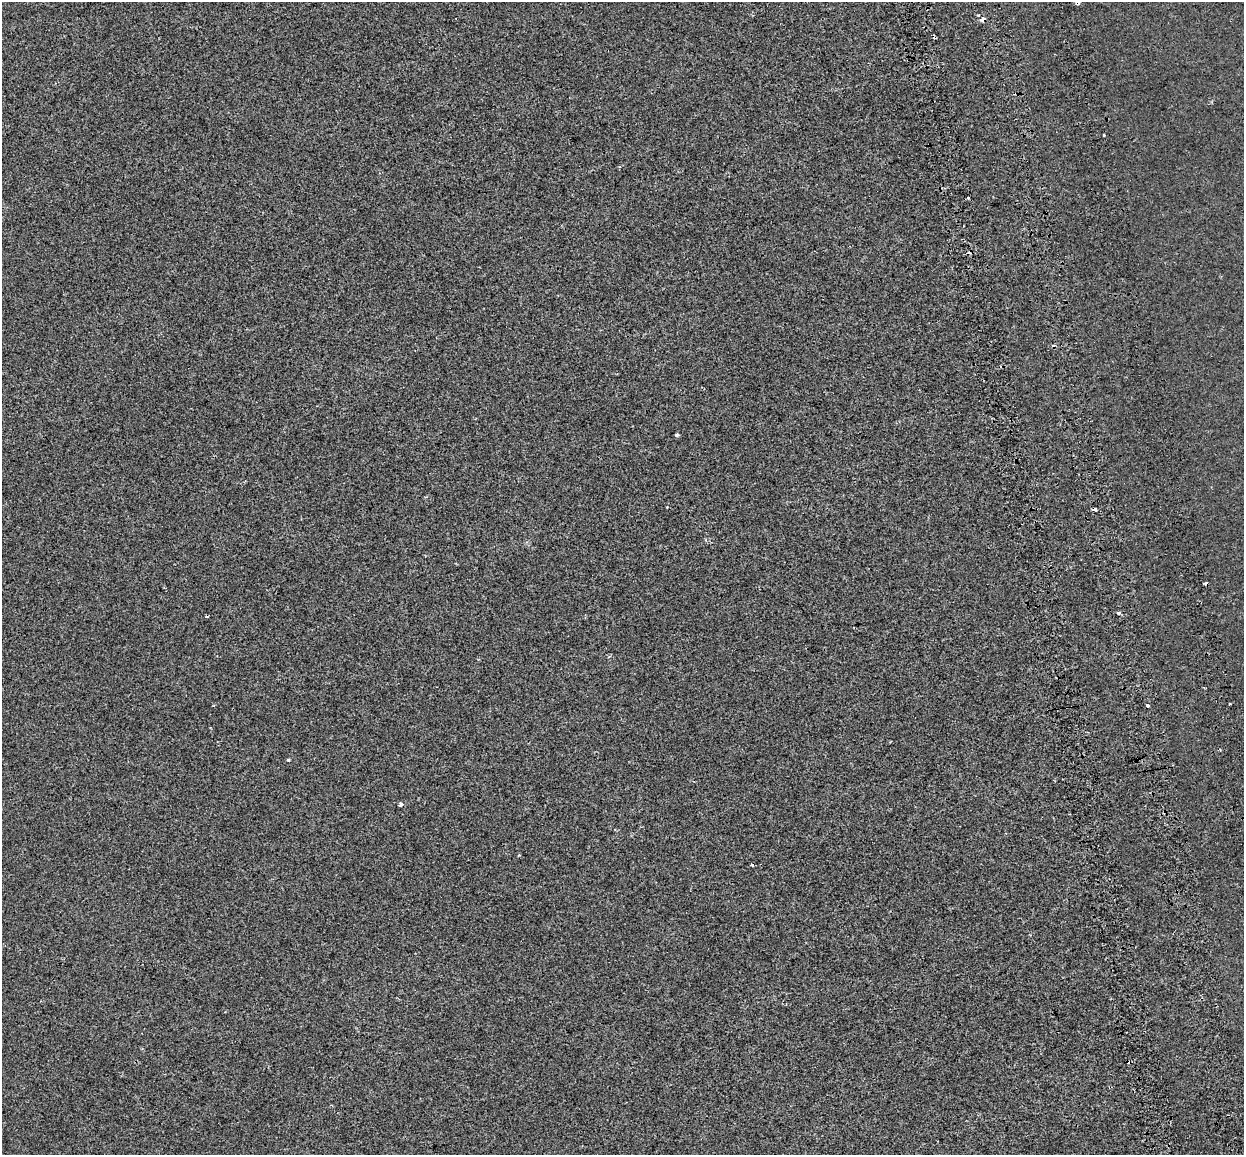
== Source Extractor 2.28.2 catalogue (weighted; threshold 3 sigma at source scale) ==
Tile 6 of 4 x 4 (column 2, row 2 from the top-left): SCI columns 1328-2569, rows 2480-3632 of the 5138 x 4912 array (HDU 1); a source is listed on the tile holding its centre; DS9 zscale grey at full resolution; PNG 1246 x 1157 px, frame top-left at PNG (2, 2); no overlay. Shown black and unused: <1% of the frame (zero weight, under 2 of 3 exposures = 7% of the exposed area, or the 3 px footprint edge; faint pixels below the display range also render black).
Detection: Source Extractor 2.28.2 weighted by HDU 2 'WHT'; one run over the whole footprint, this tile lists its part. Background -5.73e-04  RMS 0.0045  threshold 0.0204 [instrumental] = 3 sigma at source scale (4.5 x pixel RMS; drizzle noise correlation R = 1.50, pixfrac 1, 0.0396/0.0396 arcsec/px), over >= 5 px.
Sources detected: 20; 9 cosmic-ray / hot-pixel residue — not listed; the other 11 listed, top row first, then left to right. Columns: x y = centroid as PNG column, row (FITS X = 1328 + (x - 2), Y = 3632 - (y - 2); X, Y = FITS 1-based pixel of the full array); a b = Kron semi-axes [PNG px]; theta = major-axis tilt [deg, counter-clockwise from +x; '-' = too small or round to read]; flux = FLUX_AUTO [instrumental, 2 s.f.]
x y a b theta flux
1077 2 4 4 - 7.1
978 15 3 2 - 0.91
982 19 5 4 - 9
677 435 4 3 - 5.1
705 540 4 3 - 0.5
1118 613 4 4 - 0.66
1147 705 3 3 - 3.5
288 760 4 4 - 0.49
400 805 4 4 - 2
519 855 3 2 - 0.37
752 865 3 3 - 1.2
Overlapping masked pixels (flux is a lower limit): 2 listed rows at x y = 1077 2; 982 19
Isophote crosses this tile's border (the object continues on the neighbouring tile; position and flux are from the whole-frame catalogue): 1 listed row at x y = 1077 2